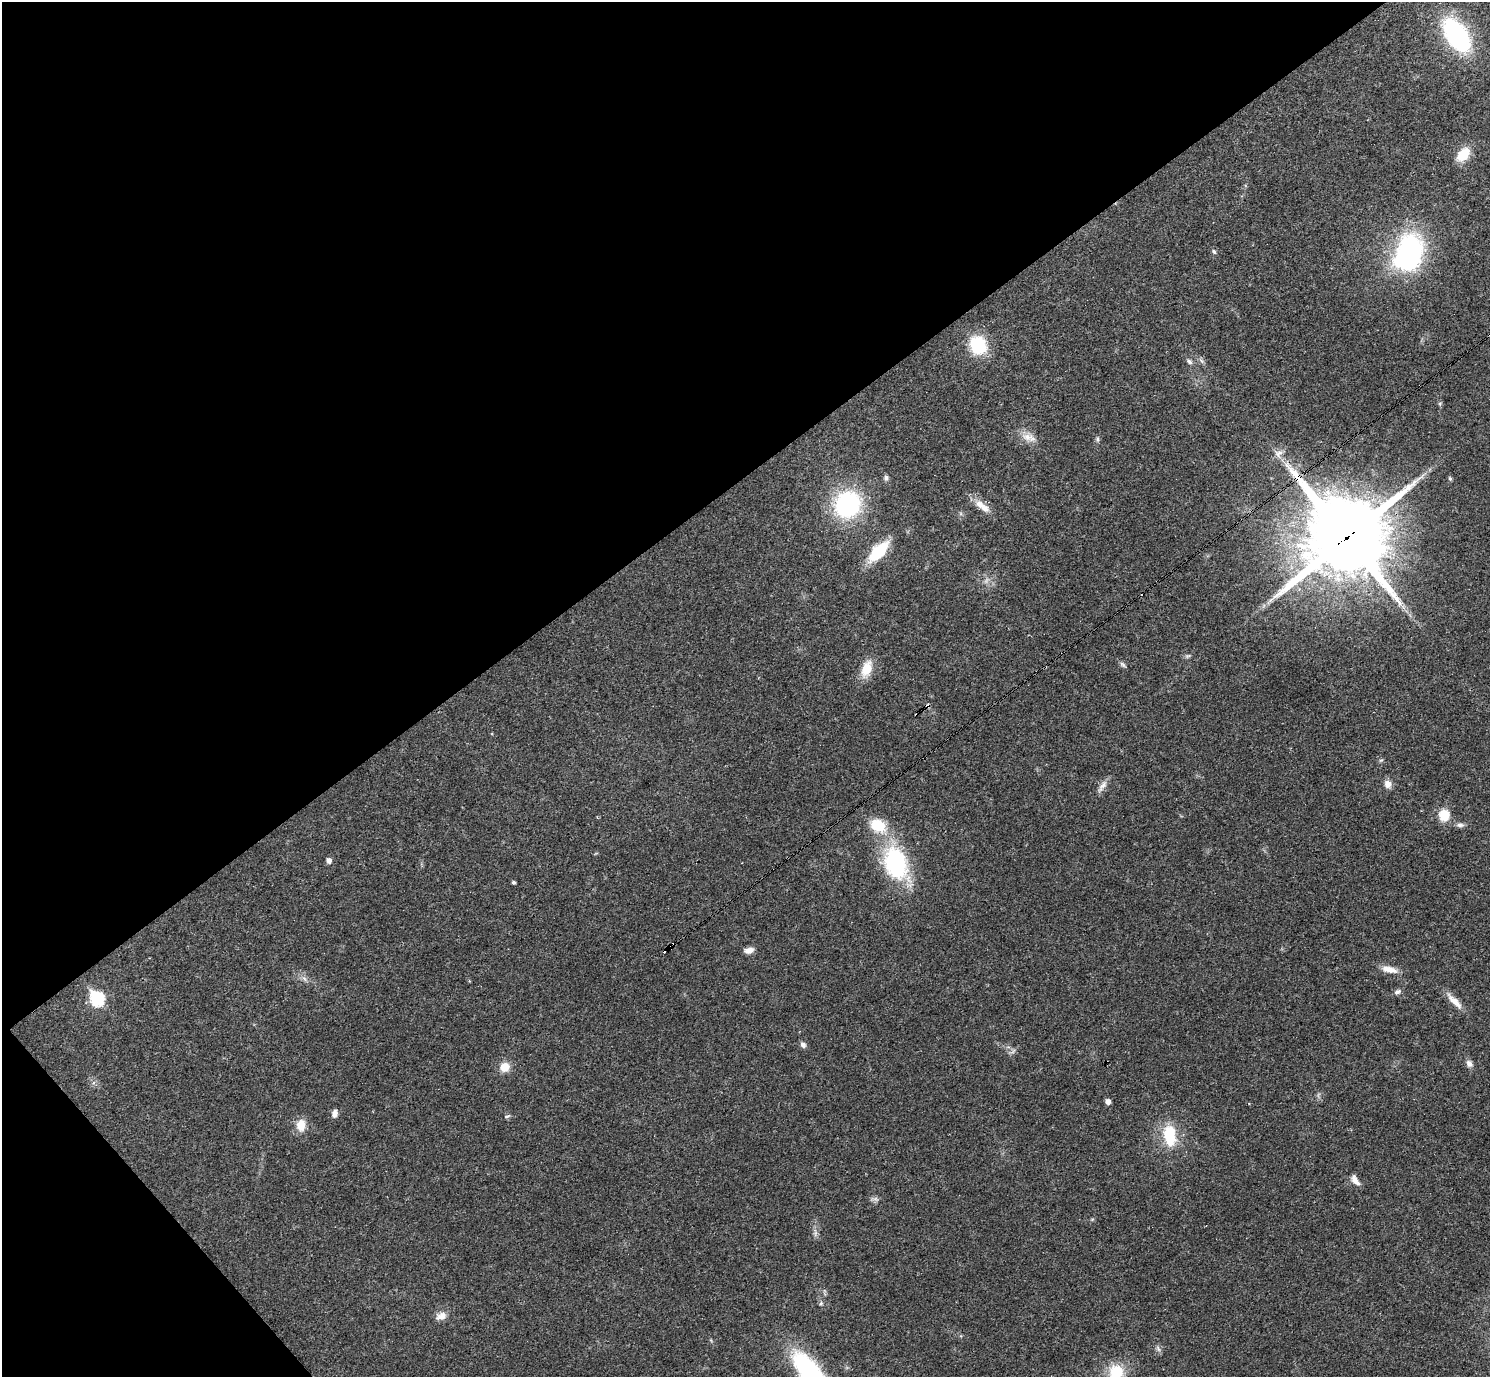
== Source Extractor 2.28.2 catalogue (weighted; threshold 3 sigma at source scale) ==
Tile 5 of 4 x 4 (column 1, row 2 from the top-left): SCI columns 1-1488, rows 2906-4280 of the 5955 x 5951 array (HDU 1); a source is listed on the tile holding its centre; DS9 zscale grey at full resolution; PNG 1492 x 1379 px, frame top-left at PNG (2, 2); no overlay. Shown black and unused: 38% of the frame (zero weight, under 3 of 4 exposures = <1% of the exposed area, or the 3 px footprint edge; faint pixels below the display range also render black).
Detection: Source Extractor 2.28.2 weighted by HDU 2 'WHT'; one run over the whole footprint, this tile lists its part. Background 0.0352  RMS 0.0026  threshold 0.0118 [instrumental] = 3 sigma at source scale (4.5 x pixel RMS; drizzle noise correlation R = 1.50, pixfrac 1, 0.05/0.05 arcsec/px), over >= 5 px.
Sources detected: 56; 1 too faint to see at this stretch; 1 inside a brighter object's white glare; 5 cosmic-ray / hot-pixel residue — not listed; the other 49 listed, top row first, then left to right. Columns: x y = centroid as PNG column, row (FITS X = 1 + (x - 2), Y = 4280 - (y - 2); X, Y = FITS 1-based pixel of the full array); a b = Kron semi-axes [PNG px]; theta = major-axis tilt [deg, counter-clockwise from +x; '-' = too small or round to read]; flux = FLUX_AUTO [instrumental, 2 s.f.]
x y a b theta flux
1457 35 29 16 -56 45
1463 155 16 11 48 5.3
1410 249 27 26 - 35
1214 252 6 5 - 0.51
978 345 19 16 -64 13
1189 361 8 5 -35 0.72
1028 437 22 10 -19 2.9
1097 439 8 5 -85 0.49
1279 454 12 8 50 1.6
886 478 7 6 - 0.7
1450 479 5 4 - 0.46
848 504 22 20 50 36
982 506 25 9 -40 3.4
1346 537 28 27 - 2800
878 551 22 10 46 13
1123 664 10 5 -37 0.67
867 669 24 12 70 4.5
927 706 3 3 - 2.1
1381 760 6 4 18 0.36
1388 784 10 9 - 1.8
1102 786 20 7 56 1.6
1444 815 13 11 88 5
878 825 17 13 -32 8.2
1460 825 10 6 -3 0.91
329 860 5 5 - 1.2
896 863 38 25 -75 29
514 882 4 4 - 0.48
749 950 12 7 17 1.4
1389 969 21 8 -13 2.8
304 979 8 5 -44 0.79
1398 992 10 6 22 0.81
97 998 8 7 - 35
1454 1001 28 8 -45 2.9
803 1045 8 6 -48 0.95
1469 1064 10 8 -58 1.1
505 1067 11 10 - 3.3
1108 1101 5 4 - 1.4
334 1113 8 6 82 1.3
507 1116 9 3 25 0.42
301 1125 15 11 86 3.4
1170 1135 30 16 -85 9.5
1355 1180 15 7 -58 1.7
874 1199 12 3 10 0.65
815 1233 10 4 77 0.75
821 1304 6 5 - 0.47
441 1316 14 9 19 2
1158 1349 10 5 -63 0.72
810 1372 50 18 -51 41
1116 1372 18 17 - 7.2
Overlapping masked pixels (flux is a lower limit): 2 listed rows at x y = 1346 537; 927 706
Isophote crosses this tile's border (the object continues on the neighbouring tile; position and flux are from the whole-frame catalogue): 2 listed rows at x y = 810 1372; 1116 1372